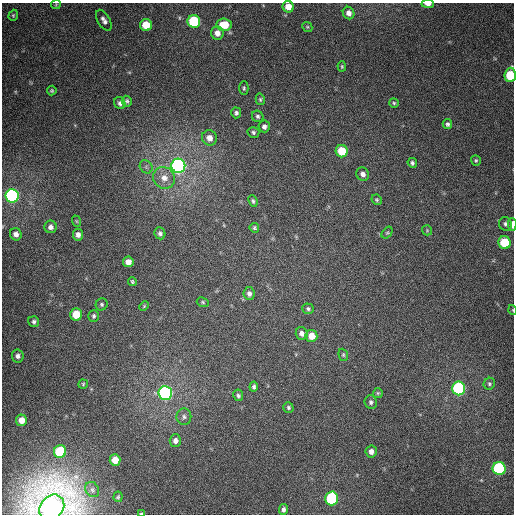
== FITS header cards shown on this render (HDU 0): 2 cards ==
NAXIS1  =                  512
NAXIS2  =                  512

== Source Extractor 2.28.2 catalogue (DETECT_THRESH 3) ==
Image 512 x 512 px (HDU 0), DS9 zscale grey, 1 PNG px = 1 image px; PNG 516 x 516 px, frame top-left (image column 1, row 512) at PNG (2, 3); each listed source drawn as its Kron ellipse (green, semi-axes under 4 px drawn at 4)
Background 361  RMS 8.5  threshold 25.5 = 3 sigma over >= 5 px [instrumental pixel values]
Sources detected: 83; all 83 listed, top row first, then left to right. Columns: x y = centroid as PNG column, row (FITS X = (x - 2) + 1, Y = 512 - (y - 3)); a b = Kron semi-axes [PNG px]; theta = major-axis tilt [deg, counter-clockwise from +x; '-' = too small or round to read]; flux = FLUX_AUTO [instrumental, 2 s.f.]
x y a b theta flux
428 4 6 3 -1 3800
56 5 5 4 - 620
288 7 6 5 - 6000
349 13 6 5 - 3100
13 15 6 4 70 780
104 20 11 6 -60 2700
194 21 6 6 - 49000
146 25 6 6 - 13000
224 25 7 6 - 14000
307 27 5 4 - 680
217 33 7 6 - 4000
342 66 5 4 - 740
510 75 7 5 85 27000
244 88 7 4 89 990
52 91 5 5 - 840
260 99 6 4 -76 910
127 101 5 5 - 1100
120 103 6 5 - 1700
394 103 5 5 - 820
236 113 5 5 - 1500
258 116 6 5 - 1100
447 124 5 5 - 1300
264 126 6 5 - 2000
253 132 6 5 - 1200
209 138 8 7 - 4300
342 151 6 6 - 18000
476 160 5 5 - 830
412 163 5 4 - 1300
178 166 7 7 - 210000
146 167 7 5 -46 1500
363 174 7 6 - 2500
164 178 11 10 - 6500
12 196 7 6 - 140000
377 200 5 5 - 870
253 201 6 4 -68 900
76 221 6 3 -70 540
505 224 7 6 - 1400
512 224 6 3 90 4200
50 227 6 6 - 2200
254 228 5 4 - 880
427 230 5 5 - 610
160 233 6 5 - 1500
387 233 7 4 53 810
16 234 6 5 - 2700
78 235 6 5 - 2700
504 243 6 6 - 25000
128 262 5 5 - 4200
132 281 5 3 - 820
249 293 6 5 - 2000
203 302 6 4 -24 860
102 304 6 5 - 1100
144 306 5 3 - 560
308 309 6 5 - 1100
513 310 5 3 - 490
76 314 6 6 - 13000
94 316 6 5 - 1100
34 322 6 5 - 1300
302 333 6 6 - 2400
311 336 6 6 - 6400
343 355 6 4 -70 800
18 356 6 6 - 2000
83 384 5 4 - 690
489 384 6 5 - 980
254 387 5 4 - 1200
459 388 7 6 - 99000
165 393 7 7 - 150000
378 393 5 5 - 750
238 395 6 5 - 1100
371 402 7 6 - 1500
288 407 5 5 - 980
184 417 8 7 - 2000
21 420 6 5 - 5100
175 441 6 5 - 2600
60 451 6 6 - 35000
371 452 6 5 - 2600
115 460 6 5 - 7900
499 469 7 6 - 72000
92 490 8 6 -60 1700
118 497 5 4 - 650
332 498 7 6 - 68000
52 507 14 11 48 880000
284 509 5 4 - 1600
141 514 4 2 - 530
At the frame edge (FLAGS 8, measured only in part): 7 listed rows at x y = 428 4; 288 7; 510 75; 512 224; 513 310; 52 507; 141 514